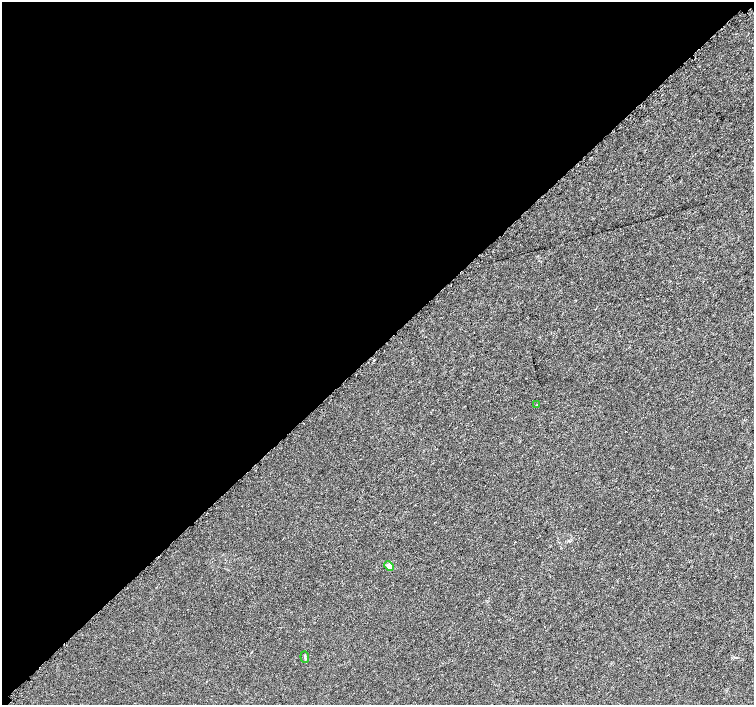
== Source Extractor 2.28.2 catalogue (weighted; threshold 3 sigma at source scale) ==
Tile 5 of 4 x 4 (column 1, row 2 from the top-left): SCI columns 32-1535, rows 3008-4412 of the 6096 x 6087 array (HDU 1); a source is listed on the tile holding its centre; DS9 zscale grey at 2 x 2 block average (1 PNG px = mean of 2 x 2 image px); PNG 756 x 707 px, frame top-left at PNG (2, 2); each listed source drawn as its Kron ellipse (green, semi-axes under 4 px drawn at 4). Shown black and unused: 50% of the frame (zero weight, under 3 of 5 exposures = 3% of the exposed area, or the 3 px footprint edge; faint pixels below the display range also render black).
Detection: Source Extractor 2.28.2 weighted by HDU 2 'WHT'; one run over the whole footprint, this tile lists its part. Background 3.81e-05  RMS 0.0014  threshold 0.00625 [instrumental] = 3 sigma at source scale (4.5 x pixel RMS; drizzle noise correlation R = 1.50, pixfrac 1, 0.0396/0.0396 arcsec/px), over >= 5 px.
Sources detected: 3; all 3 listed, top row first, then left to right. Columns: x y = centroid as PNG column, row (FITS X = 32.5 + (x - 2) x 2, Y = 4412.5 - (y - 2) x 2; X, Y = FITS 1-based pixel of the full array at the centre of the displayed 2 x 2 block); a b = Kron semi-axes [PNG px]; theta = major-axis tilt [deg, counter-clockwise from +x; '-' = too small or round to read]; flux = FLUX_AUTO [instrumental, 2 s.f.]
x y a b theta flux
537 405 2 2 - 0.13
389 566 5 4 - 2
305 657 6 3 -85 0.35